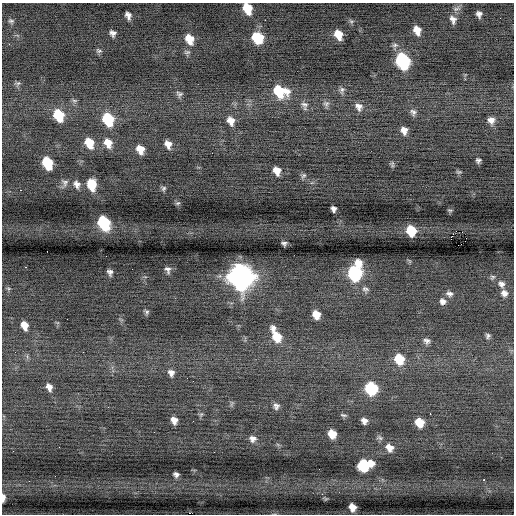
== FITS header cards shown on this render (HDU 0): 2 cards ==
NAXIS1  =                  512 / Axis length
NAXIS2  =                  512 / Axis length

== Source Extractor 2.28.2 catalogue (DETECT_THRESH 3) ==
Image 512 x 512 px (HDU 0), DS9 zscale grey, 1 PNG px = 1 image px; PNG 516 x 516 px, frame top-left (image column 1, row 512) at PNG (2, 3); no overlay
Background -0.261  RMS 0.82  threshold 2.45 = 3 sigma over >= 5 px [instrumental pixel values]
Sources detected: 103; all 103 listed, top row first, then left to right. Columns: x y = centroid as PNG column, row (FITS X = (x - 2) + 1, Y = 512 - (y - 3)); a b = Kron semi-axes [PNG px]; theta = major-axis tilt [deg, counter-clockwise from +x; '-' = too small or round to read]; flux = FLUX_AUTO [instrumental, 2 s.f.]
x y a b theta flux
247 8 10 7 -66 1300
456 9 12 5 20 200
479 14 6 5 - 210
128 15 7 5 -67 260
453 19 11 8 -70 300
11 21 8 6 0 130
351 21 7 6 - 120
417 30 9 7 -67 570
113 33 7 6 - 220
338 35 10 7 -64 780
257 38 12 10 -36 1500
189 39 11 8 -64 870
9 44 3 2 - 53
395 45 8 5 10 150
99 51 8 5 -21 110
187 52 9 5 9 120
402 61 11 8 -68 7500
18 83 8 6 11 120
342 90 9 7 79 180
280 91 13 10 -23 2300
179 94 9 7 -22 150
74 101 8 5 4 110
304 104 11 8 -18 240
326 104 9 8 - 180
359 107 11 9 -60 330
413 112 10 8 -64 200
58 115 10 8 -64 2400
108 119 11 8 -63 3000
491 120 9 8 - 350
231 121 10 8 -66 460
404 130 8 7 - 360
89 143 10 8 -62 1100
108 143 12 9 -62 600
168 144 8 6 -64 380
140 149 8 7 - 630
478 160 6 5 - 130
47 163 10 7 -65 2700
392 164 8 4 -78 94
277 171 8 6 -66 520
459 172 7 4 -2 78
303 175 8 6 37 120
65 182 11 9 -71 230
77 184 10 8 -60 300
91 185 11 8 -79 1200
164 188 6 6 - 110
20 190 3 2 - 66
178 203 7 4 25 80
333 209 6 5 - 190
450 210 7 3 -8 58
104 223 11 8 -63 4200
411 231 8 7 - 1600
451 237 2 2 - 110
284 243 5 4 - 130
459 245 5 2 - 320
47 251 2 2 - 34
106 256 2 2 - 29
25 267 2 2 - 43
168 270 9 6 -72 190
110 272 7 5 -68 190
355 273 13 9 76 6700
240 277 12 11 - 45000
492 277 7 6 - 110
501 284 10 9 - 280
8 288 6 4 -19 81
365 289 10 7 -24 190
504 293 9 8 - 310
449 294 10 7 -18 220
442 301 9 8 - 250
146 312 6 5 - 120
316 315 8 6 -63 660
24 325 8 6 -67 530
273 328 7 6 - 230
488 336 8 6 61 140
277 337 11 8 -60 1200
427 341 9 7 -39 200
83 352 3 2 - 42
399 359 10 9 - 1500
171 373 8 7 - 250
187 378 2 2 - 46
49 387 9 6 -64 290
371 388 9 8 - 3800
276 406 8 7 - 200
108 407 3 2 - 61
201 414 6 5 - 84
430 414 3 2 - 240
343 415 9 4 -10 99
174 420 7 6 - 380
193 421 2 2 - 37
364 421 6 5 - 260
419 422 8 7 - 950
332 434 8 7 - 770
379 438 9 6 -16 140
253 439 9 8 - 280
389 448 11 9 -47 460
13 451 3 2 - 47
214 452 2 2 - 46
364 465 11 8 12 3400
319 469 2 2 - 27
176 474 6 5 - 200
55 476 2 2 - 53
3 498 9 4 86 290
325 498 7 5 -24 78
352 507 7 6 - 510
At the frame edge (FLAGS 8, measured only in part): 2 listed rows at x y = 247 8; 3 498